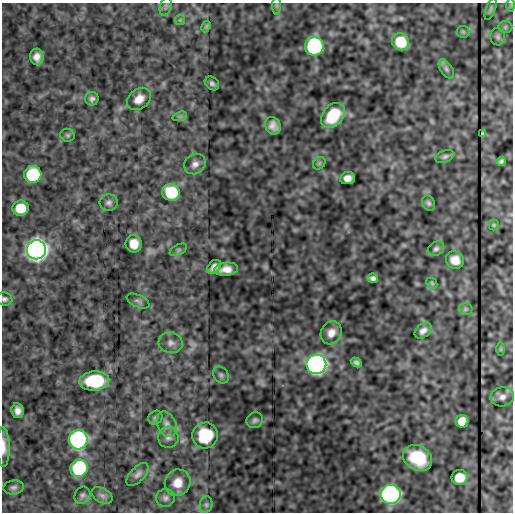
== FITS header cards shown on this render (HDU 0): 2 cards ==
NAXIS1  =                  511
NAXIS2  =                  510

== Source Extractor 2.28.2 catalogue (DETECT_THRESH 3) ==
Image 511 x 510 px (HDU 0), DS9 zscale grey, 1 PNG px = 1 image px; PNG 515 x 514 px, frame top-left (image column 1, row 510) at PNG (2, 3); each listed source drawn as its Kron ellipse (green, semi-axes under 4 px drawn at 4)
Background -0.621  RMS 3.9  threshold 11.7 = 3 sigma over >= 5 px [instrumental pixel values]
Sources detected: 73; all 73 listed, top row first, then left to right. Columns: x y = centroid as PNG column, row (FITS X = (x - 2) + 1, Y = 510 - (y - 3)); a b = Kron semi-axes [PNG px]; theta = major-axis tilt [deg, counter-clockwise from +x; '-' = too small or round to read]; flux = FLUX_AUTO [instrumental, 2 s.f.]
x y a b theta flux
276 5 9 4 -90 500
511 5 6 4 89 380
166 6 9 6 72 820
491 9 11 4 69 670
180 20 5 5 - 370
206 26 6 4 64 390
505 27 7 6 - 500
463 32 6 6 - 460
498 37 8 7 - 740
401 42 9 8 - 7900
314 46 9 9 - 48000
37 57 8 6 -87 1800
446 69 11 6 -58 870
212 83 8 6 -41 730
92 99 7 7 - 810
139 99 13 10 36 2600
333 115 14 10 48 11000
180 116 7 4 18 590
273 126 9 7 -61 1800
483 134 3 3 - 350
68 135 7 6 - 540
445 156 10 6 21 710
501 161 4 4 - 530
319 163 7 5 45 500
195 164 11 9 34 1600
33 174 9 8 - 22000
348 178 7 6 - 1800
171 192 9 8 - 16000
109 203 9 8 - 950
428 203 8 6 -65 640
21 208 8 7 - 5900
494 225 5 5 - 320
134 244 8 8 - 3400
436 249 9 6 33 780
36 250 9 9 - 290000
178 250 9 5 27 560
455 260 9 8 - 2900
214 267 8 6 46 1200
226 269 12 6 6 2300
373 278 5 4 - 830
432 283 6 5 - 380
4 299 8 6 -9 750
138 301 12 6 -25 850
465 309 7 6 - 550
423 331 9 6 42 1300
331 333 12 10 62 2400
171 343 12 10 -14 1600
501 349 7 4 -90 370
356 362 6 4 -29 720
316 364 10 9 - 140000
221 375 9 7 -53 780
94 381 15 9 4 16000
502 397 12 9 11 1600
18 411 7 6 - 1600
155 418 7 6 - 570
255 420 8 7 - 790
462 421 6 6 - 9900
167 424 13 9 -67 1700
205 435 13 12 - 10000
168 437 10 10 - 1400
78 440 9 9 - 78000
3 447 20 6 -89 2900
418 458 15 12 -31 10000
79 468 9 8 - 31000
138 474 14 7 46 1200
460 477 8 7 - 4800
178 483 13 12 - 3600
14 487 10 7 8 910
391 494 10 9 - 120000
82 495 9 7 60 880
102 495 11 7 -29 1000
165 498 9 9 - 1000
206 505 8 6 76 730
At the frame edge (FLAGS 8, measured only in part): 2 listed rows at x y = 4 299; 3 447